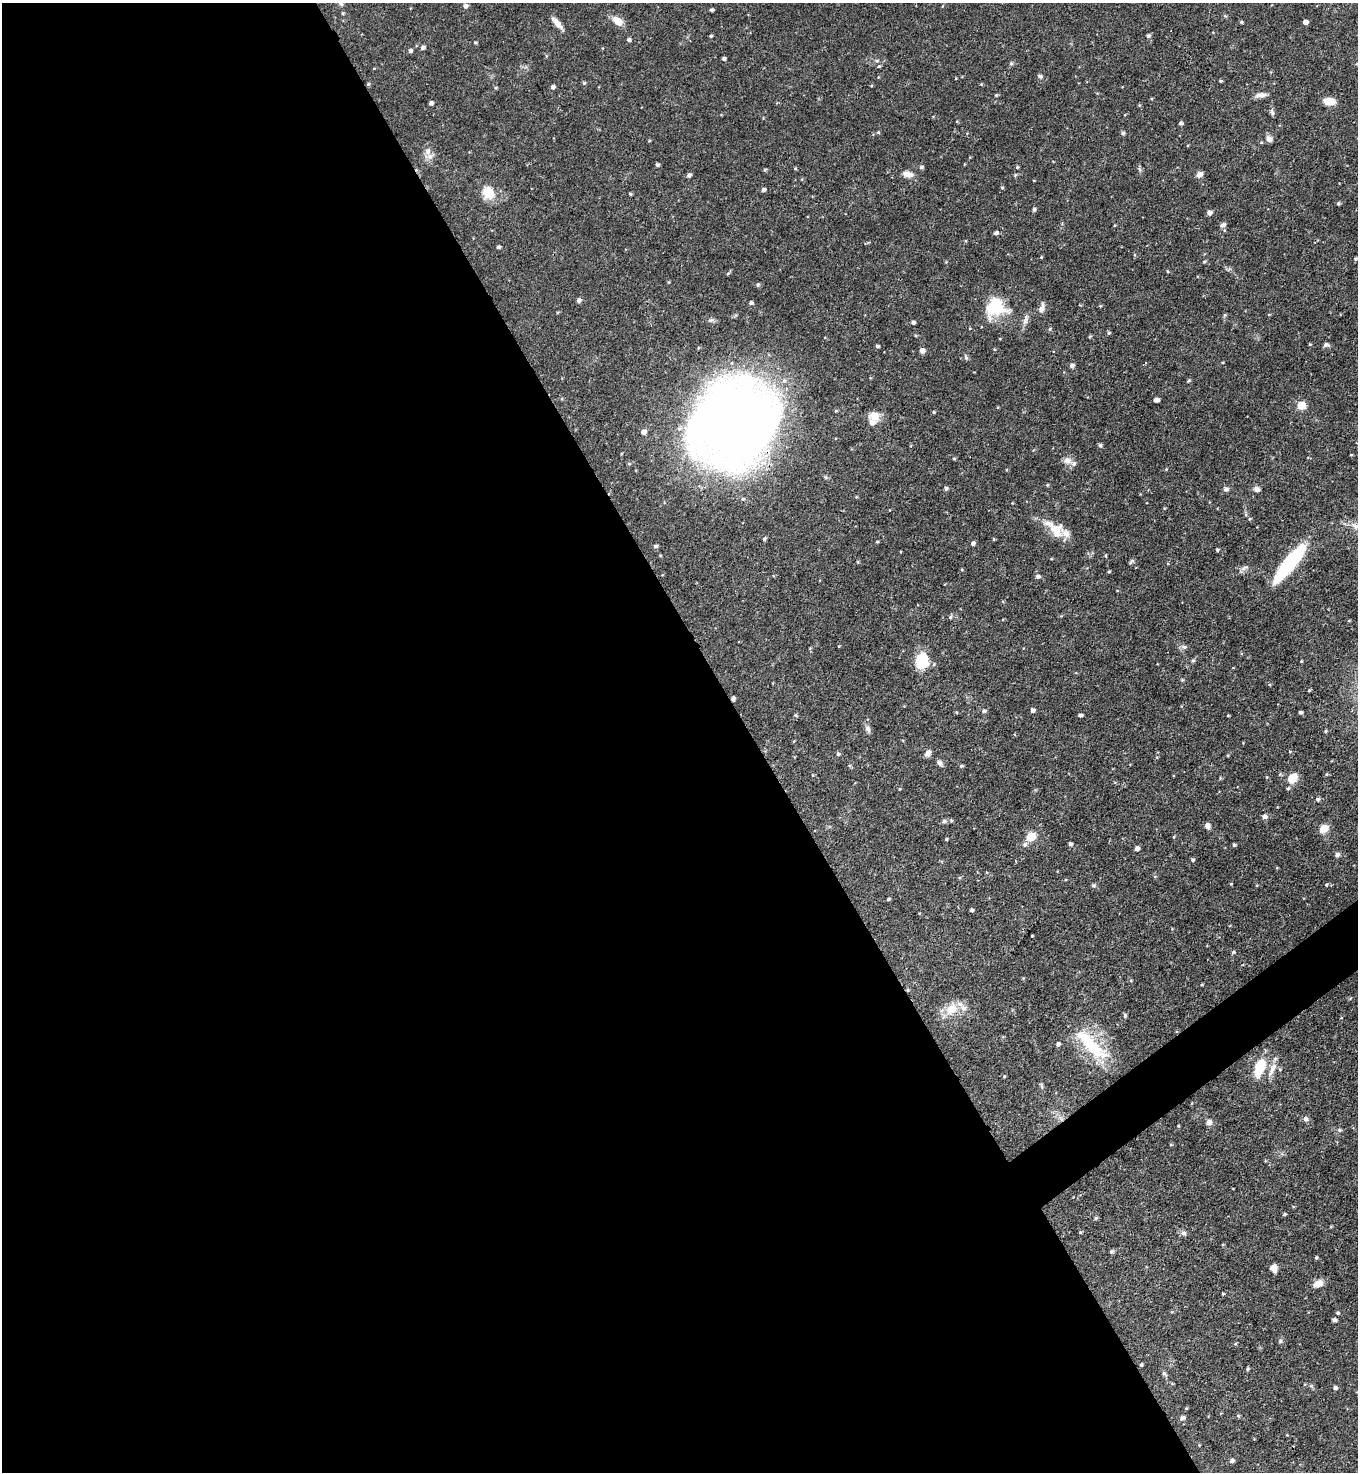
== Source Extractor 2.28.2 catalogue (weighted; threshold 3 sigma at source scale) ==
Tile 9 of 4 x 4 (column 1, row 3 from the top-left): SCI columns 297-1652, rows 1473-2942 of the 5875 x 5882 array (HDU 1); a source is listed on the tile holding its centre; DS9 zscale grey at full resolution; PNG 1360 x 1474 px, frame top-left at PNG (2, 3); no overlay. Shown black and unused: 57% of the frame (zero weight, under 3 of 4 exposures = <1% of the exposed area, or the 3 px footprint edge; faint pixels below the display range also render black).
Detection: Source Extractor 2.28.2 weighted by HDU 2 'WHT'; one run over the whole footprint, this tile lists its part. Background 0.0619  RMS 0.0035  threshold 0.0158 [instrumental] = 3 sigma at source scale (4.5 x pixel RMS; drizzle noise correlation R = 1.50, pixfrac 1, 0.05/0.05 arcsec/px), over >= 5 px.
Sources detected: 191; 4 inside a brighter listed object's ellipse — not listed separately; the other 187 listed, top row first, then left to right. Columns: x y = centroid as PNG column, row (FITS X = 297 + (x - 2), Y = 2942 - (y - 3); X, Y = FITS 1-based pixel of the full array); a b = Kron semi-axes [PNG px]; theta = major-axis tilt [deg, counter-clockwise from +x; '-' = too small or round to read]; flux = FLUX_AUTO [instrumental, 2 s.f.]
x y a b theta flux
341 4 6 5 - 0.61
465 6 5 5 - 1.1
712 10 3 3 - 0.58
617 21 14 9 -35 3.5
1241 22 4 4 - 0.4
1305 22 4 4 - 1.6
557 23 18 6 -48 2.4
711 36 4 3 - 0.44
1148 36 5 4 - 0.76
629 40 4 4 - 0.78
475 42 4 4 - 0.37
423 48 5 5 - 0.76
410 50 5 4 - 0.87
724 58 4 3 - 0.8
1011 63 5 4 - 0.58
879 66 5 4 - 0.42
1040 76 7 4 -44 0.55
1220 81 4 3 - 0.41
584 83 4 4 - 0.5
368 84 4 4 - 0.47
981 84 5 4 - 0.31
553 87 4 4 - 1
496 88 5 4 - 0.38
996 95 4 4 - 0.32
1261 95 15 5 7 1.7
1329 101 13 8 -2 3.5
431 103 4 4 - 1
1272 112 10 4 -82 0.78
1181 123 4 4 - 0.75
878 132 5 4 - 0.31
1123 133 5 5 - 0.73
1269 139 7 7 - 1.8
649 141 5 3 - 0.3
428 151 11 8 -80 2.2
657 165 4 4 - 0.6
921 167 5 4 - 0.58
1017 167 4 4 - 0.37
795 169 5 3 - 0.3
765 170 4 4 - 0.44
908 174 13 7 -7 2.5
1199 174 9 7 40 1.3
689 175 5 4 - 0.9
1002 187 5 3 - 0.32
763 190 4 4 - 0.96
488 192 15 12 -62 6.3
630 194 4 3 - 0.42
1338 203 4 4 - 0.56
1034 209 6 4 69 0.5
1209 212 5 5 - 1.4
1223 225 9 5 25 0.87
996 233 5 4 - 1.1
498 247 4 3 - 0.64
1041 257 4 3 - 0.29
1355 259 4 4 - 0.49
1204 261 5 4 - 0.39
728 273 5 3 - 0.35
758 285 6 4 69 0.49
579 300 5 4 - 1.1
751 303 4 4 - 0.83
1100 306 4 3 - 0.3
995 307 22 21 - 15
1042 308 14 6 73 1.6
1025 320 16 5 79 1.6
913 322 4 4 - 0.88
1050 329 5 4 - 0.46
1109 333 5 4 - 0.47
1090 336 4 3 - 0.42
1310 344 3 3 - 0.32
1326 345 7 5 -9 0.94
877 346 4 4 - 0.6
922 350 5 5 - 1.8
966 358 7 5 -64 0.62
1072 365 5 4 - 0.98
1189 380 4 4 - 0.48
1156 400 5 4 - 1.3
1301 405 5 5 - 11
934 412 4 4 - 0.39
874 416 13 11 -13 3.9
734 422 51 48 10 770
643 432 5 5 - 1.9
1100 445 5 5 - 0.51
1351 455 4 3 - 0.29
954 458 5 3 - 0.35
1067 461 10 10 - 2
1047 485 4 3 - 0.35
946 488 5 4 - 0.75
1226 489 6 5 - 1.2
1257 489 7 6 - 1.4
1250 519 5 3 - 0.36
1056 530 23 17 -47 6.5
764 539 4 4 - 0.5
994 539 5 3 - 0.31
877 542 5 3 - 0.31
973 543 5 4 - 0.92
655 546 5 4 - 0.72
1218 550 5 4 - 0.4
1106 556 5 3 - 0.35
1132 561 8 4 43 0.57
1290 562 39 10 51 35
1245 568 12 4 24 0.88
1109 571 5 3 - 0.32
1038 576 6 5 - 0.91
950 617 5 4 - 0.54
1184 647 7 6 - 0.88
922 661 21 16 85 8.6
1193 661 6 4 1 0.43
1301 661 3 3 - 0.3
1309 690 4 3 - 0.35
733 699 4 4 - 0.85
1033 710 4 4 - 1.1
984 711 5 5 - 0.76
956 712 4 3 - 0.29
1300 712 4 3 - 0.66
795 715 5 4 - 0.45
1080 715 4 3 - 0.97
1228 715 4 3 - 0.27
868 728 10 6 -72 1.2
1325 731 4 4 - 0.41
928 753 10 6 56 1.3
838 754 5 5 - 0.54
1228 755 4 3 - 0.34
940 763 8 6 -55 1
961 766 5 4 - 0.53
1280 774 5 5 - 0.39
1327 774 5 3 - 0.32
813 775 5 3 - 0.26
1267 777 4 3 - 0.3
1293 778 8 7 - 6.9
1288 788 4 4 - 0.51
899 789 5 3 - 0.28
1317 799 5 5 - 0.69
1264 817 6 5 - 1.3
944 821 6 6 - 0.65
1207 826 6 5 - 1.5
1324 829 8 7 - 4.5
1031 837 6 5 - 13
1174 837 4 3 - 0.31
946 839 3 3 - 0.4
1025 844 7 6 - 1
1070 844 4 4 - 0.77
1234 845 4 4 - 0.54
1137 848 5 4 - 1.6
1337 855 5 5 - 1.1
1193 860 4 4 - 0.55
1231 884 3 3 - 0.28
1094 885 6 5 - 0.65
1326 885 5 4 - 0.39
888 899 4 3 - 0.5
971 910 4 3 - 0.72
1032 936 3 3 - 0.32
1233 952 4 4 - 0.5
1202 984 3 3 - 0.33
908 990 5 4 - 0.4
951 1009 19 14 38 6.2
1125 1016 5 4 - 0.57
1341 1018 4 2 - 0.23
1058 1044 4 4 - 0.94
1091 1045 53 15 -45 18
1260 1068 19 10 68 9.7
1272 1069 23 6 67 2.6
1004 1076 4 3 - 0.35
1306 1119 6 6 - 1.1
1209 1122 7 7 - 1.4
1178 1126 3 3 - 0.28
1339 1130 6 5 - 0.64
1171 1144 4 3 - 0.3
1285 1214 4 3 - 0.49
1096 1218 4 4 - 0.56
1331 1226 5 3 - 0.29
1184 1233 7 6 - 1
1223 1244 4 3 - 0.3
1112 1251 5 4 - 0.68
1316 1257 4 3 - 0.43
1274 1268 9 8 - 2
1318 1284 10 7 27 3.5
1223 1294 4 3 - 0.36
1338 1313 5 4 - 0.46
1334 1320 5 4 - 0.83
1280 1341 6 4 89 0.55
1141 1365 4 3 - 0.39
1248 1369 5 4 - 0.56
1164 1373 6 5 - 0.66
1335 1388 4 4 - 0.9
1186 1408 4 3 - 0.32
1239 1416 5 3 - 0.39
1182 1418 6 5 - 1.2
1232 1461 5 4 - 0.84
Overlapping masked pixels (flux is a lower limit): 5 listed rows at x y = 368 84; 734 422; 1290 562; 733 699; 908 990